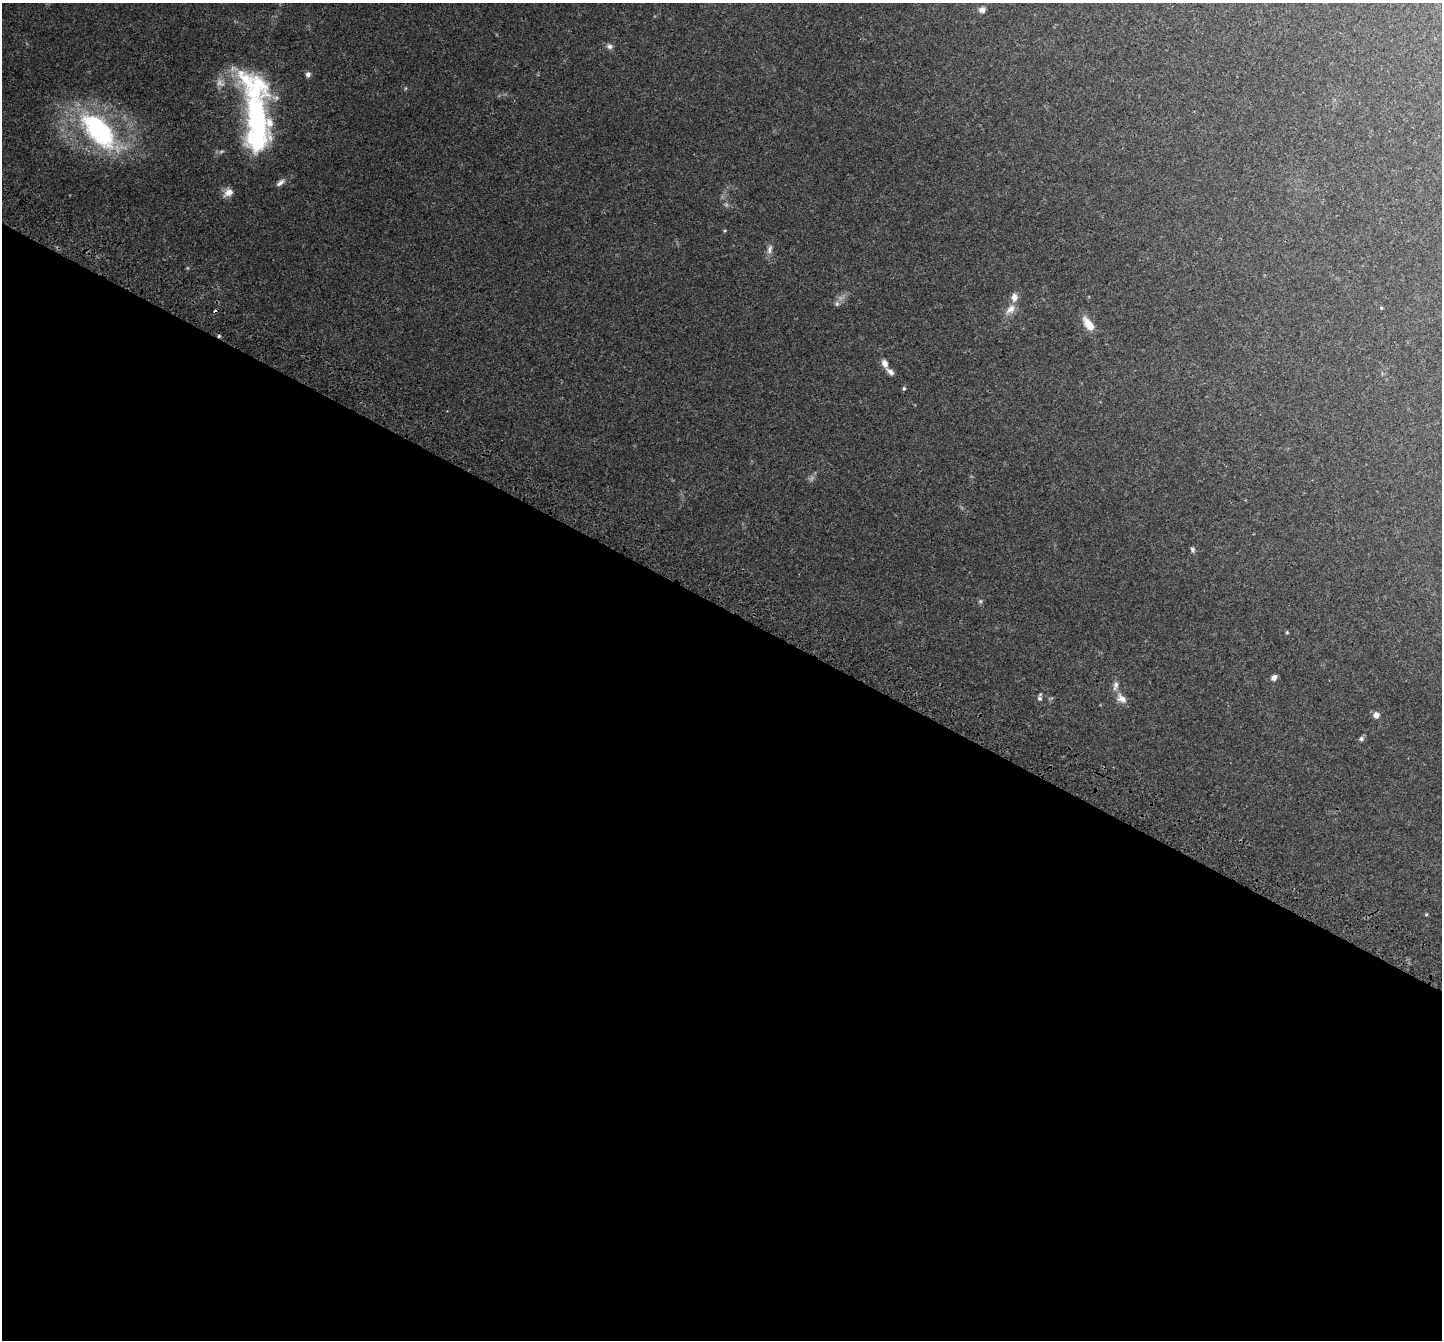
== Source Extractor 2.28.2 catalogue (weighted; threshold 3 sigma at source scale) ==
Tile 14 of 4 x 4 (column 2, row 4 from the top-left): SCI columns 1585-3024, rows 414-1751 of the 6031 x 6114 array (HDU 1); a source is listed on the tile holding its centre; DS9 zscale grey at full resolution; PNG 1444 x 1342 px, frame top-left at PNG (2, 3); no overlay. Shown black and unused: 55% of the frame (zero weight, under 3 of 4 exposures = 8% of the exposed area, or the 3 px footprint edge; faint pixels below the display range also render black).
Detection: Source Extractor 2.28.2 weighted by HDU 2 'WHT'; one run over the whole footprint, this tile lists its part. Background 0.0446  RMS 0.0039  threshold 0.0174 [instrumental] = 3 sigma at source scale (4.5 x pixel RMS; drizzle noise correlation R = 1.50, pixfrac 1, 0.0396/0.0396 arcsec/px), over >= 5 px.
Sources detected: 33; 3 too faint to see at this stretch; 1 cosmic-ray / hot-pixel residue — not listed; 4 inside a brighter listed object's ellipse — not listed separately; the other 25 listed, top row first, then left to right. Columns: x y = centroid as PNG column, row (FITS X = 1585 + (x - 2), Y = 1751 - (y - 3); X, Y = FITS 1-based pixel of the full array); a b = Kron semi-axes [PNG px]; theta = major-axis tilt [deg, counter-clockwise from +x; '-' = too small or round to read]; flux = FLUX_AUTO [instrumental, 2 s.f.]
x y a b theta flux
982 10 8 7 - 1.5
609 46 9 7 -27 1.3
308 74 6 6 - 1.2
257 120 97 32 -78 66
99 131 59 27 -46 57
228 192 13 9 32 2.7
770 249 14 7 74 1.7
837 304 7 6 - 0.9
1381 308 5 3 - 0.3
1010 309 17 10 45 3.2
1088 324 19 9 -54 4.8
219 336 5 4 - 0.56
885 363 9 6 -65 2.2
890 372 12 6 -39 1.6
904 388 5 4 - 0.56
1192 549 7 5 -65 0.78
980 601 6 5 - 0.58
1287 632 5 4 - 0.4
1274 678 6 5 - 1.6
1115 686 13 7 75 1.7
1040 698 7 6 - 0.95
1121 698 15 10 -39 2.7
1376 715 7 6 - 1.9
1361 739 6 6 - 0.87
1426 914 4 4 - 0.36
Overlapping masked pixels (flux is a lower limit): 1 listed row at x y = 219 336